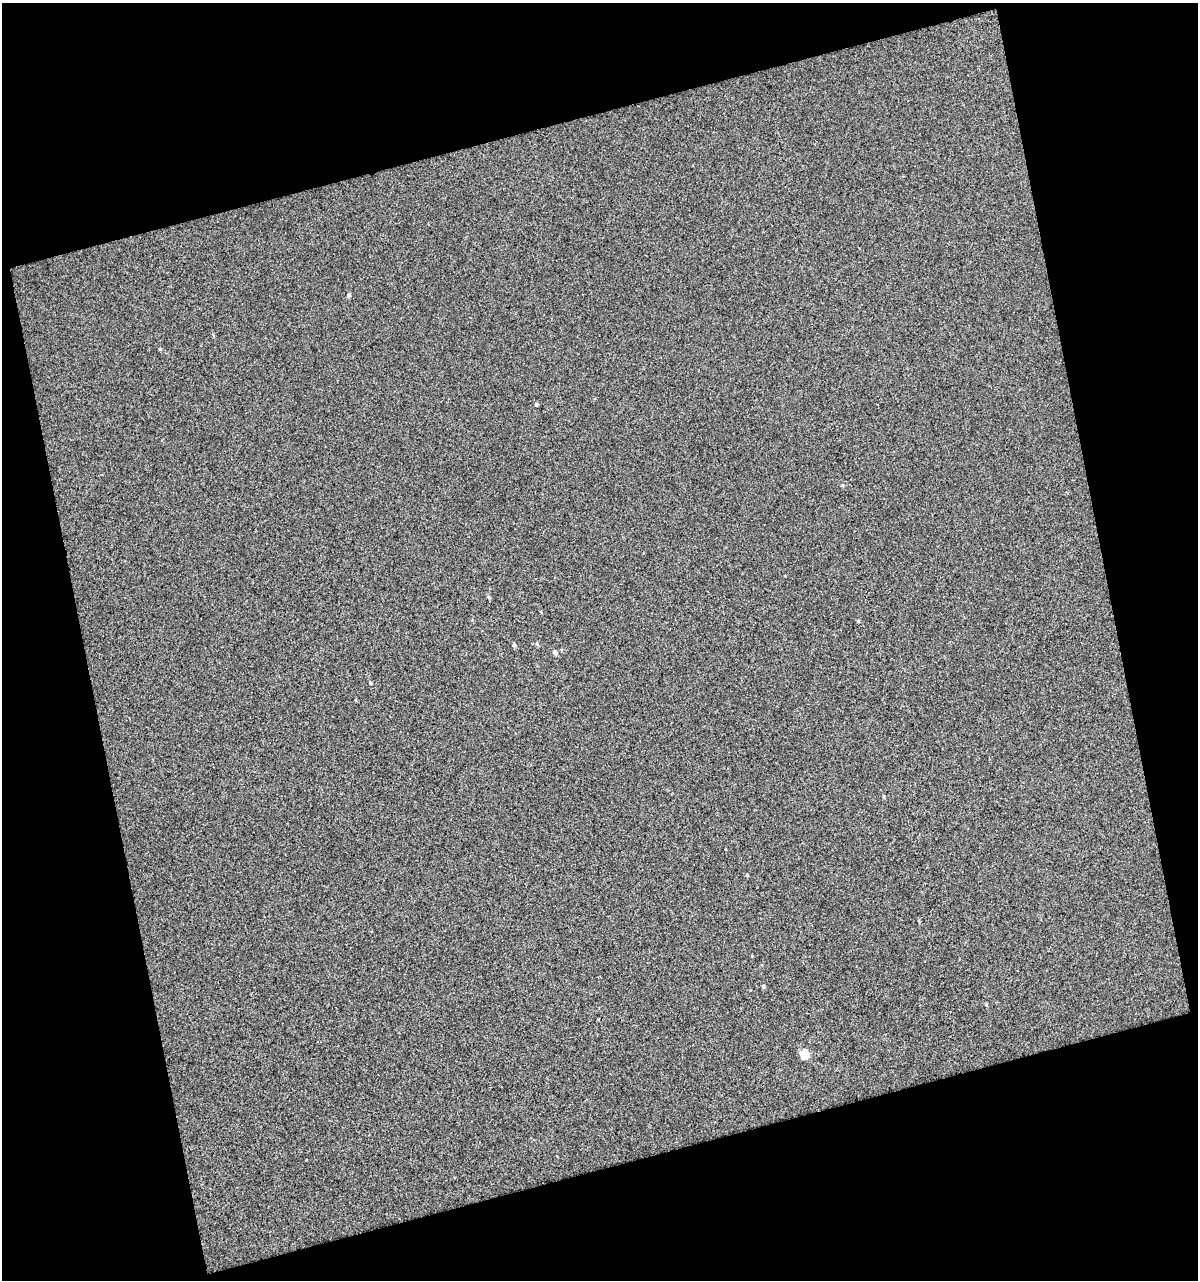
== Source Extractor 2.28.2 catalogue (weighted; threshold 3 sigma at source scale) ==
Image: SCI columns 18-1213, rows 1-1278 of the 1234 x 1278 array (HDU 1 of 3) = the unmasked area's bounding box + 8 px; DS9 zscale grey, full resolution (1 PNG px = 1 image px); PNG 1200 x 1282 px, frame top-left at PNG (2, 3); no overlay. Shown black and unused: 32% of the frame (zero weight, under 2 of 3 exposures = <1% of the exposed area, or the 3 px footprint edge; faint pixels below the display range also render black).
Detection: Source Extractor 2.28.2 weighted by HDU 2 'WHT'. Background 9.06e-04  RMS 0.021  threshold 0.0929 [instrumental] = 3 sigma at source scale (4.5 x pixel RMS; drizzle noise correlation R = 1.50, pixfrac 1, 0.0396/0.0396 arcsec/px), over >= 5 px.
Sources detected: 9; all 9 listed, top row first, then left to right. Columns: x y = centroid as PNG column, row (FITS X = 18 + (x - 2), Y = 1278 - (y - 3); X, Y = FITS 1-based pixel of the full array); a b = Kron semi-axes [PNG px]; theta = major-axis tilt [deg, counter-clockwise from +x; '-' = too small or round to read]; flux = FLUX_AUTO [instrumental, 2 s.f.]
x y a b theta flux
349 295 5 4 - 3.8
160 349 4 3 - 2.1
536 405 5 3 - 2.1
858 621 4 4 - 2.1
514 645 5 4 - 2.7
555 652 5 4 - 7.2
370 683 5 3 - 2.1
763 986 4 4 - 2.8
804 1054 6 5 - 79